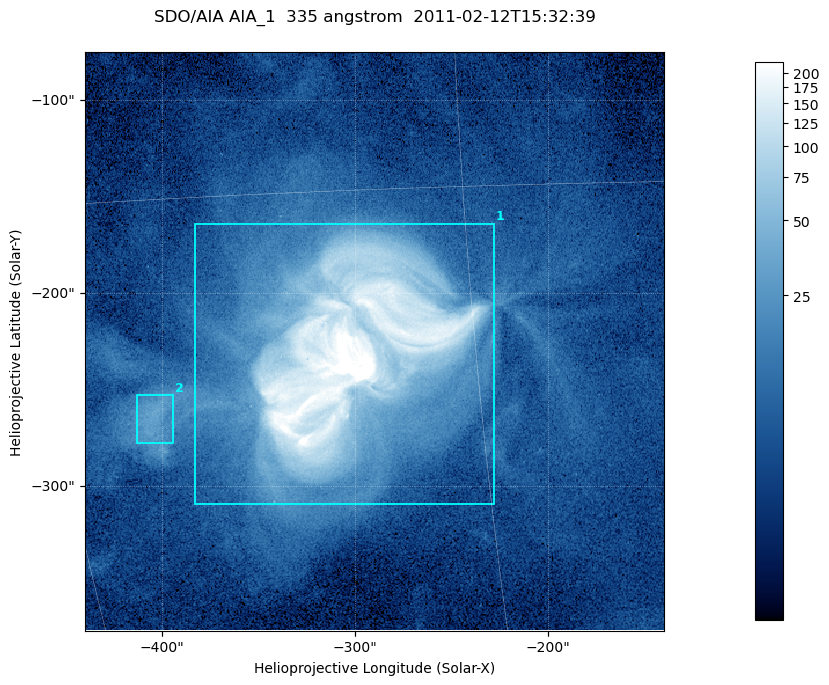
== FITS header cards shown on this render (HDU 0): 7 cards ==
TELESCOP= 'SDO/AIA '
INSTRUME= 'AIA_1   '
WAVELNTH=                  335
WAVEUNIT= 'angstrom'
DATE-OBS= '2011-02-12T15:32:39.63'
CTYPE1  = 'HPLN-TAN'
CTYPE2  = 'HPLT-TAN'

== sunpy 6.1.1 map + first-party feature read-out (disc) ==
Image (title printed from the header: SDO/AIA AIA_1  335 angstrom  2011-02-12T15:32:39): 500 x 500 px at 0.6 arcsec/px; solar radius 972 arcsec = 1620 px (partial field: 3.0% of the solar disc is inside the frame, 100% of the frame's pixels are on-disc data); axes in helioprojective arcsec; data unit not stated in the header (colour bar unlabelled)
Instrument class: DISC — disc imager (sunpy class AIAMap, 335 A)
Bright regions (active regions / flare kernels): reference = the on-disc median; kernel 5 px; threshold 5 sigma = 18.1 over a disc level ~6.37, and >= 1.15x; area >= 250 px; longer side >= 6 px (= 3.6 arcsec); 2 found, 2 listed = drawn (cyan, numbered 1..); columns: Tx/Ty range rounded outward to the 2 arcsec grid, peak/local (2 s.f.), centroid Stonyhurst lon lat
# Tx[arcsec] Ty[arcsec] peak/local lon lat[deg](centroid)
1 -384..-228 -310..-164 53 -19 -20
2 -414..-394 -278..-252 5.5 -26 -22